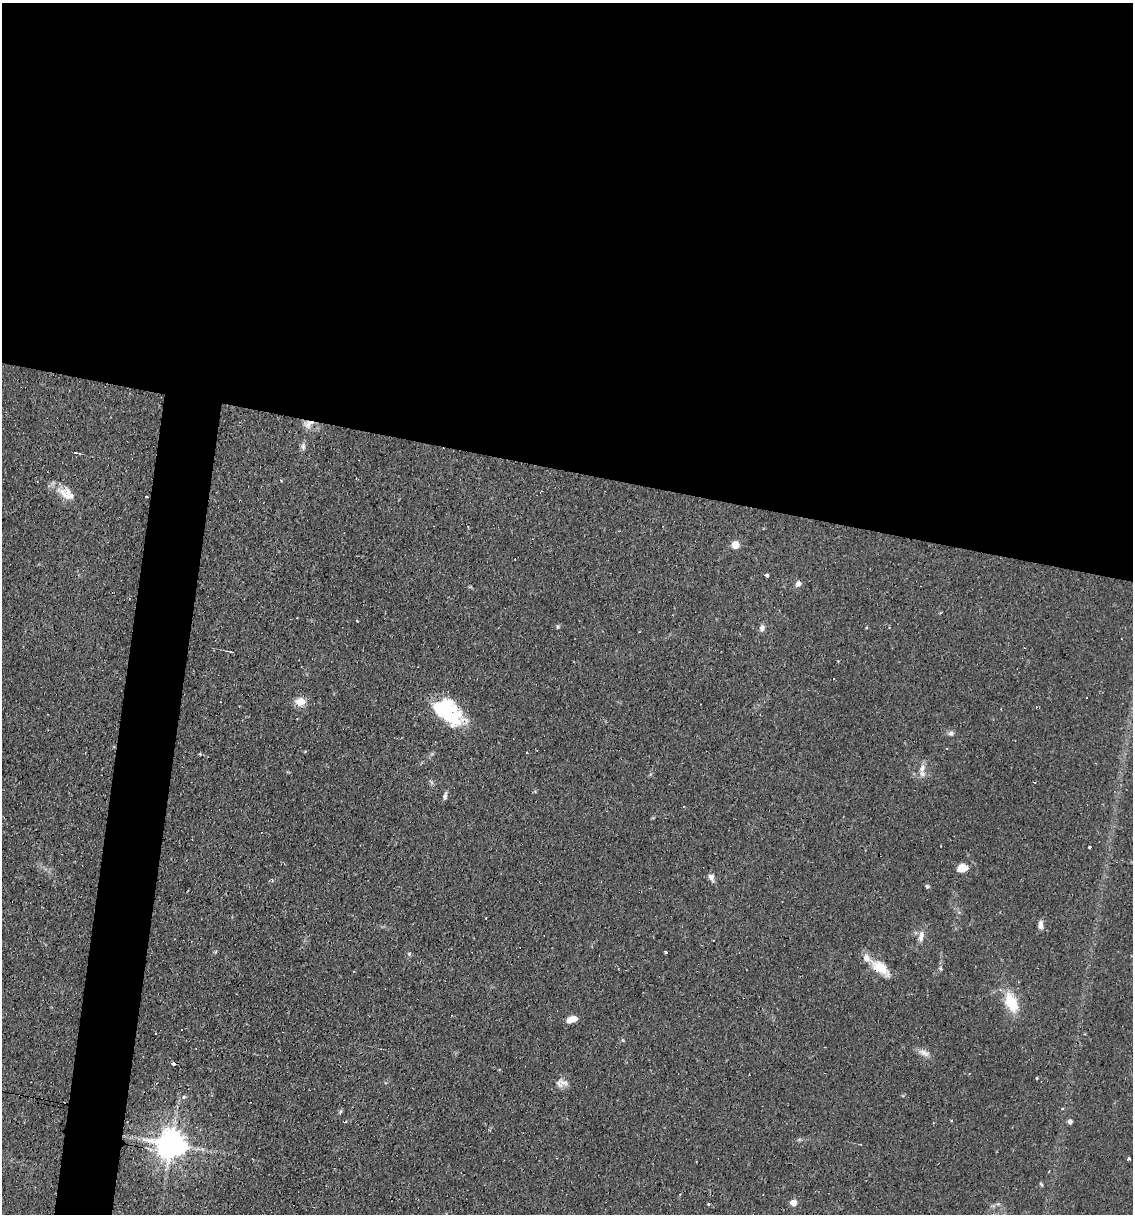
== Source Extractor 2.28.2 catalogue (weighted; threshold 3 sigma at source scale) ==
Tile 3 of 4 x 4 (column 3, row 1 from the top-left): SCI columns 2496-3626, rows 3636-4847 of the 4873 x 4847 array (HDU 1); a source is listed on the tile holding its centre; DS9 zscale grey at full resolution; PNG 1135 x 1216 px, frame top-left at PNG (2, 3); no overlay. Shown black and unused: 42% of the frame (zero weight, under 2 of 3 exposures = <1% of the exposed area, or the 3 px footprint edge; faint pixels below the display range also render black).
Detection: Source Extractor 2.28.2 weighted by HDU 2 'WHT'; one run over the whole footprint, this tile lists its part. Background 0.082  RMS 0.0055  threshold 0.0245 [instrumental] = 3 sigma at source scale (4.5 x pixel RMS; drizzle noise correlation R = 1.50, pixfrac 1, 0.05/0.05 arcsec/px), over >= 5 px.
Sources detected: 52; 1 inside a brighter object's white glare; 10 cosmic-ray / hot-pixel residue — not listed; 1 inside a brighter listed object's ellipse — not listed separately; the other 40 listed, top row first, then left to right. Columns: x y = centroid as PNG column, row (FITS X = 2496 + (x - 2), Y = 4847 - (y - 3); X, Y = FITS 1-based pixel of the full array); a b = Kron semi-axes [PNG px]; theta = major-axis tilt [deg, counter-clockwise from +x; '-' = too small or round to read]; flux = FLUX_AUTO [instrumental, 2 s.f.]
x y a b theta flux
308 424 16 7 20 3.8
303 446 9 6 -82 1.7
75 453 4 2 - 0.52
66 493 26 14 -35 8.9
146 496 3 2 - 0.58
735 545 5 5 - 15
767 575 3 3 - 1
798 584 7 6 - 2.4
558 627 5 4 - 0.73
762 628 8 7 - 2.3
231 652 6 2 -19 0.51
300 702 11 9 -3 6.3
448 712 41 21 -40 33
951 733 7 7 - 1.6
200 754 4 3 - 0.66
922 768 14 8 77 3.9
445 797 9 5 81 1.5
1089 847 3 3 - 2.8
962 868 12 9 11 5.6
711 877 9 6 -67 2.7
927 886 5 4 - 0.89
1041 925 9 5 90 3.1
921 936 15 7 80 3.6
665 951 3 3 - 8.7
409 954 5 5 - 0.82
880 967 26 13 -38 11
1011 1002 19 11 -66 17
572 1019 11 6 18 5.2
924 1053 16 7 -18 3.2
174 1063 5 3 - 5.4
1037 1078 3 3 - 0.58
564 1083 16 7 -22 3.4
184 1097 6 5 - 0.9
340 1112 7 4 60 0.84
1070 1122 4 4 - 2.4
171 1144 9 8 - 920
1128 1159 3 3 - 3.8
1041 1184 6 4 -46 0.62
793 1203 5 4 - 8.7
709 1204 3 3 - 1.5
Overlapping masked pixels (flux is a lower limit): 3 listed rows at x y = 308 424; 174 1063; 171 1144